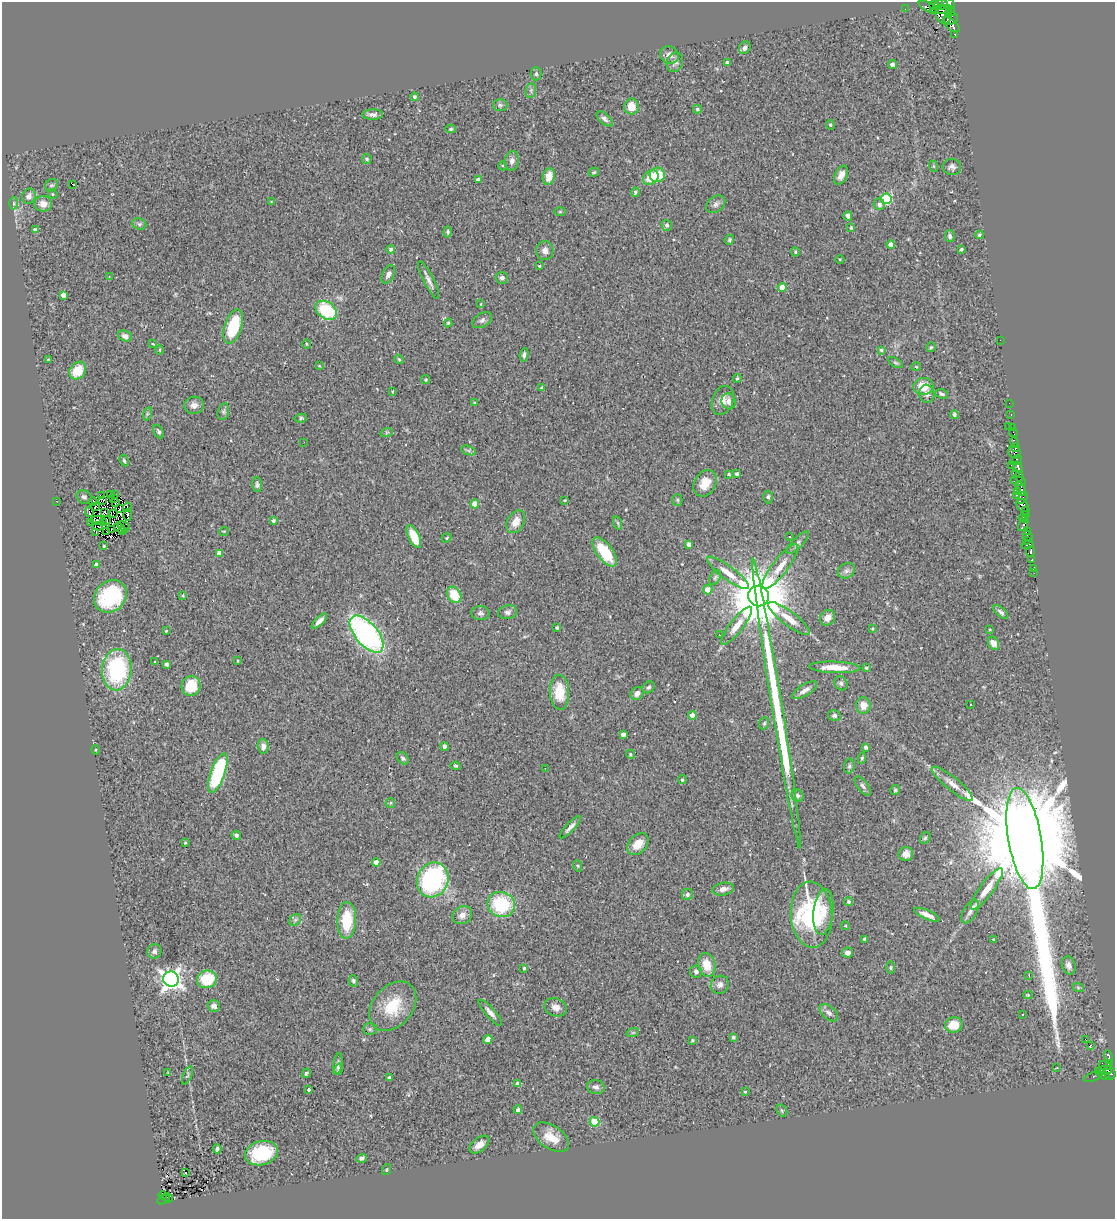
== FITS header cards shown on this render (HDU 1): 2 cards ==
NAXIS1  =                 1113
NAXIS2  =                 1217

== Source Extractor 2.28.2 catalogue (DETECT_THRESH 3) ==
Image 1113 x 1217 px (HDU 1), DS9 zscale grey, 1 PNG px = 1 image px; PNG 1117 x 1221 px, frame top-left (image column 1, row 1217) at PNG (2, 2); each listed source drawn as its Kron ellipse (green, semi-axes under 4 px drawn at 4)
Background 0.606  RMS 0.076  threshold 0.229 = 3 sigma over >= 5 px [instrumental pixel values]
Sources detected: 338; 5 with non-positive FLUX_AUTO (blend fragments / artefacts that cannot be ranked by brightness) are neither listed nor drawn; the other 333 listed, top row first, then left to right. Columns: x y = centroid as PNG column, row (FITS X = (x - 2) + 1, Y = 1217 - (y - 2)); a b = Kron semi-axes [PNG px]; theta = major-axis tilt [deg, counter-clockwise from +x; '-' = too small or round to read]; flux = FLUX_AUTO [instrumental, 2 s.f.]
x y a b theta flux
948 4 7 5 -27 230
934 5 5 4 - 38
941 5 7 4 6 260
929 7 11 4 -29 92
905 9 2 2 - 5.7
941 9 11 3 6 200
951 11 4 3 - 36
944 15 9 7 -65 570
948 15 4 3 - 140
951 19 7 5 31 320
951 25 10 5 -40 200
955 34 3 3 - 18
745 48 7 5 55 19
669 55 10 8 -24 30
675 62 10 8 67 20
727 63 4 3 - 15
892 64 4 4 - 20
536 74 6 5 - 9.3
531 90 7 5 80 12
414 97 4 3 - 7.6
500 105 7 6 - 11
631 107 8 7 - 86
697 109 4 4 - 9.4
373 115 10 5 2 20
605 119 10 5 -42 17
830 125 5 4 - 6.1
451 129 5 4 - 7.3
367 159 5 5 - 9.5
512 161 10 7 79 22
503 166 4 3 - 4.9
933 166 6 3 -71 4.6
952 167 9 8 - 16
594 172 5 3 - 5.7
657 175 7 7 - 110
841 175 10 6 64 31
549 176 8 6 75 65
651 177 8 6 37 94
478 180 4 3 - 17
72 184 4 2 - 24
51 185 7 5 40 10
635 192 5 4 - 12
53 194 5 4 - 6.2
29 196 8 6 67 25
886 199 5 5 - 350
271 202 3 3 - 4.4
14 203 6 4 -88 8.5
43 204 9 7 1 46
716 204 10 7 39 19
879 204 6 5 - 19
560 212 6 4 0 5.9
848 216 5 4 - 21
139 224 7 5 -21 10
667 225 5 5 - 15
851 228 4 3 - 7.3
35 230 4 4 - 19
448 232 6 4 -90 7.3
979 235 4 3 - 8.8
950 236 6 5 - 14
729 240 5 4 - 8.1
891 245 4 4 - 35
391 249 4 4 - 12
961 249 3 3 - 9.6
545 251 9 8 - 24
795 252 5 4 - 6.4
840 259 4 3 - 4.3
539 266 3 2 - 5
388 274 10 6 63 19
109 276 3 2 - 4.1
502 278 6 6 - 17
429 280 21 5 -63 28
782 287 4 4 - 70
63 295 4 4 - 34
481 304 4 2 - 4.6
326 310 12 8 -36 260
482 320 11 6 31 16
448 323 4 4 - 6.7
233 326 18 8 72 260
125 336 7 5 -22 23
1000 340 2 2 - 54
153 344 4 2 - 4.6
306 344 4 3 - 4.2
931 347 5 4 - 6.7
160 350 4 3 - 5.2
881 350 4 4 - 6.5
524 355 7 4 80 12
399 359 5 3 - 6.1
48 360 3 3 - 9
896 363 8 4 -30 9.4
319 366 3 2 - 3.5
916 367 5 3 - 4.8
78 371 9 7 50 110
737 378 4 3 - 7.7
426 380 4 4 - 6.8
924 386 10 8 3 100
541 388 4 4 - 8.4
392 391 3 3 - 4.7
927 394 9 7 -82 22
941 394 6 4 -24 10
723 400 15 10 69 43
729 401 8 7 - 35
474 403 4 3 - 4.9
1009 403 2 2 - 3
194 405 10 8 6 28
223 411 9 5 76 12
147 414 7 4 71 8.5
954 415 4 4 - 12
1011 415 3 2 - 6.7
301 418 6 4 11 7.7
1008 426 2 2 - 30
1012 427 2 2 - 5.8
159 431 7 4 -62 10
387 432 6 4 18 6.1
1013 432 4 2 - 6.6
304 442 2 2 - 7.6
1014 442 5 3 - 13
1015 448 3 2 - 11
468 450 7 4 -19 11
1015 452 7 5 -35 68
124 460 6 4 -62 8.6
1016 460 6 3 30 34
1011 465 3 2 - 2.9
1018 467 6 4 -72 28
1015 473 3 3 - 16
729 474 3 3 - 5.9
737 474 4 3 - 14
1020 476 5 2 - 22
1018 481 7 4 -9 89
705 483 14 10 58 72
257 485 7 5 -89 11
1021 489 7 4 -62 68
1018 492 4 3 - 24
111 495 4 2 - 1.9
115 495 3 2 - 1.5
1016 495 4 3 - 34
101 496 3 2 - 5
84 497 8 6 -30 14
768 497 6 5 - 11
1022 498 6 4 53 140
114 499 2 2 - 0.25
103 500 3 2 - 8.2
565 500 3 2 - 4.6
677 500 5 5 - 7.1
56 501 2 2 - 20
93 502 5 3 - 13
116 502 3 3 - 6.3
475 504 4 4 - 73
1023 505 7 5 -53 82
95 507 3 2 - 7.2
127 507 5 2 - 7.3
120 509 3 2 - 6.3
1025 510 2 2 - 13
89 512 5 3 - 13
104 512 4 3 - 3.6
114 514 3 2 - 2
128 515 6 2 -89 7.8
1024 516 6 2 38 87
97 520 7 2 10 2.5
1026 520 3 2 - 18
106 521 4 2 - 0.43
273 521 3 3 - 13
90 522 4 2 - 1.3
516 522 12 8 60 53
103 523 2 2 - 5.3
618 523 7 4 -71 8.9
1023 525 7 3 58 16
98 526 5 2 - 2.3
124 526 6 2 -30 2.6
119 528 6 3 -36 6.7
111 530 2 2 - 6.7
123 531 3 2 - 5.7
224 531 5 3 - 4.1
1027 531 4 2 - 20
96 532 3 2 - 15
107 532 3 2 - 2.5
789 536 3 3 - 9.5
1028 536 6 3 -60 14
414 537 12 5 -66 110
446 538 5 4 - 5.8
1026 540 3 2 - 5.7
798 543 15 5 44 19
689 545 4 4 - 28
1028 545 6 2 14 12
104 546 3 2 - 4.2
605 552 17 8 -53 210
1031 552 5 4 - 64
219 553 4 4 - 33
1032 560 3 3 - 33
96 565 4 3 - 18
780 567 27 7 52 76
1034 569 3 2 - 6.9
846 571 9 7 30 20
728 573 25 7 -36 65
1034 573 2 2 - 2.7
715 577 8 5 63 11
708 590 5 4 - 44
183 595 4 4 - 4.8
454 595 9 6 -55 110
110 596 17 15 44 420
759 596 10 10 - 49000
508 612 9 7 12 18
1001 612 9 4 -41 15
480 613 9 7 -1 14
789 618 25 7 -37 69
827 618 8 7 - 38
319 621 10 4 45 27
737 626 23 6 52 55
557 628 3 3 - 8.6
872 629 4 3 - 5.7
990 629 3 2 - 4.6
166 631 3 2 - 4
367 634 22 11 -49 1300
719 635 2 2 - 2.9
993 643 7 5 -63 53
238 661 3 2 - 4
154 662 3 3 - 19
166 664 4 3 - 18
835 667 25 5 -2 80
866 668 4 3 - 5.3
117 670 21 14 85 550
841 683 7 6 - 11
191 686 10 9 - 130
649 687 7 5 40 11
805 690 14 5 32 27
559 692 17 9 -87 130
637 693 7 6 - 28
776 704 147 5 -81 1100
863 705 8 7 - 42
971 705 3 2 - 15
692 715 4 4 - 59
834 716 6 5 - 12
764 723 6 4 69 8.4
623 735 4 4 - 31
263 746 7 5 -88 21
444 746 4 3 - 13
866 747 3 3 - 11
96 750 5 3 - 4.4
630 754 5 4 - 7.2
403 758 7 5 -46 9.6
862 758 5 4 - 7.5
456 766 5 3 - 7.4
849 766 7 5 88 11
545 768 2 2 - 2.2
218 773 21 7 70 480
682 780 4 3 - 7.6
952 784 26 6 -39 51
863 786 11 5 -54 15
895 790 5 5 - 6.6
797 796 6 5 - 13
390 803 5 4 - 6.7
570 827 15 4 46 24
236 835 5 4 - 21
925 838 6 5 - 8.1
1025 838 51 16 -80 160000
185 843 3 2 - 5.1
638 844 12 8 47 67
906 854 7 7 - 32
376 862 4 4 - 44
578 866 6 3 -71 5.8
433 880 18 15 66 760
723 889 11 6 12 26
987 889 25 7 54 78
687 894 6 5 - 11
849 902 4 4 - 10
501 904 14 12 -23 320
970 911 13 6 58 24
823 912 23 10 84 90
462 915 10 8 32 33
811 915 33 20 -87 640
927 915 14 4 -23 38
295 920 6 5 - 14
347 920 18 9 88 190
845 926 4 4 - 5.5
865 939 4 3 - 9
994 940 3 2 - 3.8
154 951 7 7 - 19
847 953 5 5 - 22
707 965 12 8 -75 91
1069 965 9 6 -74 23
524 968 3 3 - 7.8
891 968 6 3 90 5.9
696 972 6 6 - 16
1029 975 3 2 - 5.3
171 979 8 7 - 2900
207 979 10 8 17 170
353 981 6 4 -75 9.5
720 985 9 8 - 24
1078 987 6 3 -20 6.1
1028 995 5 4 - 6
214 1006 6 6 - 19
393 1006 28 20 50 180
556 1007 11 9 -22 33
490 1013 17 5 -49 26
829 1013 11 6 -41 21
1023 1014 3 2 - 7.8
954 1025 9 7 16 99
370 1029 7 5 0 9
633 1032 6 4 19 6.7
733 1037 4 3 - 11
488 1039 5 4 - 37
1085 1039 3 2 - 3.5
692 1040 3 3 - 8.3
1090 1046 4 2 - 5.2
1108 1057 6 3 -76 58
1109 1063 4 2 - 3.6
338 1064 11 4 81 15
1105 1066 6 4 -19 26
1057 1068 3 3 - 5.2
338 1069 6 3 77 7.9
1104 1070 8 3 3 190
168 1073 3 2 - 3.9
306 1073 4 4 - 10
1110 1073 7 5 -57 200
1103 1074 8 4 -33 59
187 1075 10 3 66 6.5
1093 1077 10 3 21 23
390 1078 4 3 - 22
518 1084 4 4 - 25
596 1087 9 7 -9 19
309 1089 3 3 - 13
745 1092 3 3 - 6.1
518 1110 4 4 - 13
782 1110 6 5 - 8.1
594 1122 5 4 - 130
551 1137 20 11 -34 89
479 1145 12 6 39 40
217 1149 4 3 - 11
261 1153 17 12 15 260
361 1158 5 4 - 14
386 1169 6 3 71 4.5
186 1173 3 3 - 9.7
163 1195 4 2 - 15
168 1198 5 3 - 14
164 1199 7 4 28 16
At the frame edge (FLAGS 8, measured only in part): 1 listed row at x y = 948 4
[5 non-positive-flux detections neither listed nor drawn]